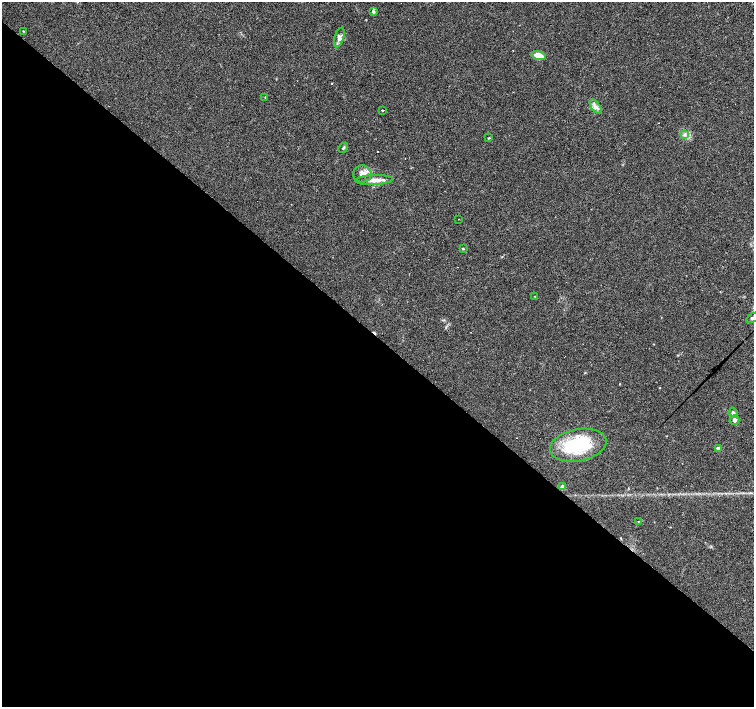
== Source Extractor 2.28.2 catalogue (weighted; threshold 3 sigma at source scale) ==
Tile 14 of 4 x 4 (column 2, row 4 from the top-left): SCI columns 1507-3009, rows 228-1636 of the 6016 x 6022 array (HDU 1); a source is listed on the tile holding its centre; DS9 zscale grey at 2 x 2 block average (1 PNG px = mean of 2 x 2 image px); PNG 756 x 709 px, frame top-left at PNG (2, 2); each listed source drawn as its Kron ellipse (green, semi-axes under 4 px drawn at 4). Shown black and unused: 53% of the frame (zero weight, under 3 of 4 exposures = <1% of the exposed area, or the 3 px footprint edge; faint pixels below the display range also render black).
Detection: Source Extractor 2.28.2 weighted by HDU 2 'WHT'; one run over the whole footprint, this tile lists its part. Background 0.038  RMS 0.0036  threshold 0.0164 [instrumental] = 3 sigma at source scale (4.5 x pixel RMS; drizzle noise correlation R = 1.50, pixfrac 1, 0.0396/0.0396 arcsec/px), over >= 5 px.
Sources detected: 30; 8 cosmic-ray / hot-pixel residue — neither listed nor drawn; the other 22 listed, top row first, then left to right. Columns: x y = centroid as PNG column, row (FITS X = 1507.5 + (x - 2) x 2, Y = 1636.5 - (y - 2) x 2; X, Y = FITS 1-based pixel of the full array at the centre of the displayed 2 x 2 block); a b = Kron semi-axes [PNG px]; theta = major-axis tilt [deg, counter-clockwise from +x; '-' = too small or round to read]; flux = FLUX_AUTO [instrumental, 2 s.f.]
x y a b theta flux
373 11 4 3 - 1.6
23 31 3 2 - 0.45
339 37 10 4 73 3.3
539 56 7 4 -12 9.3
265 97 3 2 - 0.43
596 107 8 2 -53 1.8
382 110 2 2 - 10
685 135 4 3 - 1.5
489 138 3 2 - 0.7
343 148 5 2 - 0.88
362 174 9 8 - 6.3
374 180 19 5 2 7.2
459 219 2 2 - 0.55
463 249 4 2 - 0.74
535 296 3 2 - 0.38
752 318 7 3 30 1.7
733 413 5 4 - 1.7
735 420 5 5 - 2.9
578 445 28 16 11 52
718 448 3 3 - 2.7
562 487 3 2 - 7.9
639 521 2 2 - 0.34
Isophote crosses this tile's border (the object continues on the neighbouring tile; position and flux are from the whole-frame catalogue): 1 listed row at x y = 752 318
Diffuse or blended objects may show on this block-average render without a row.